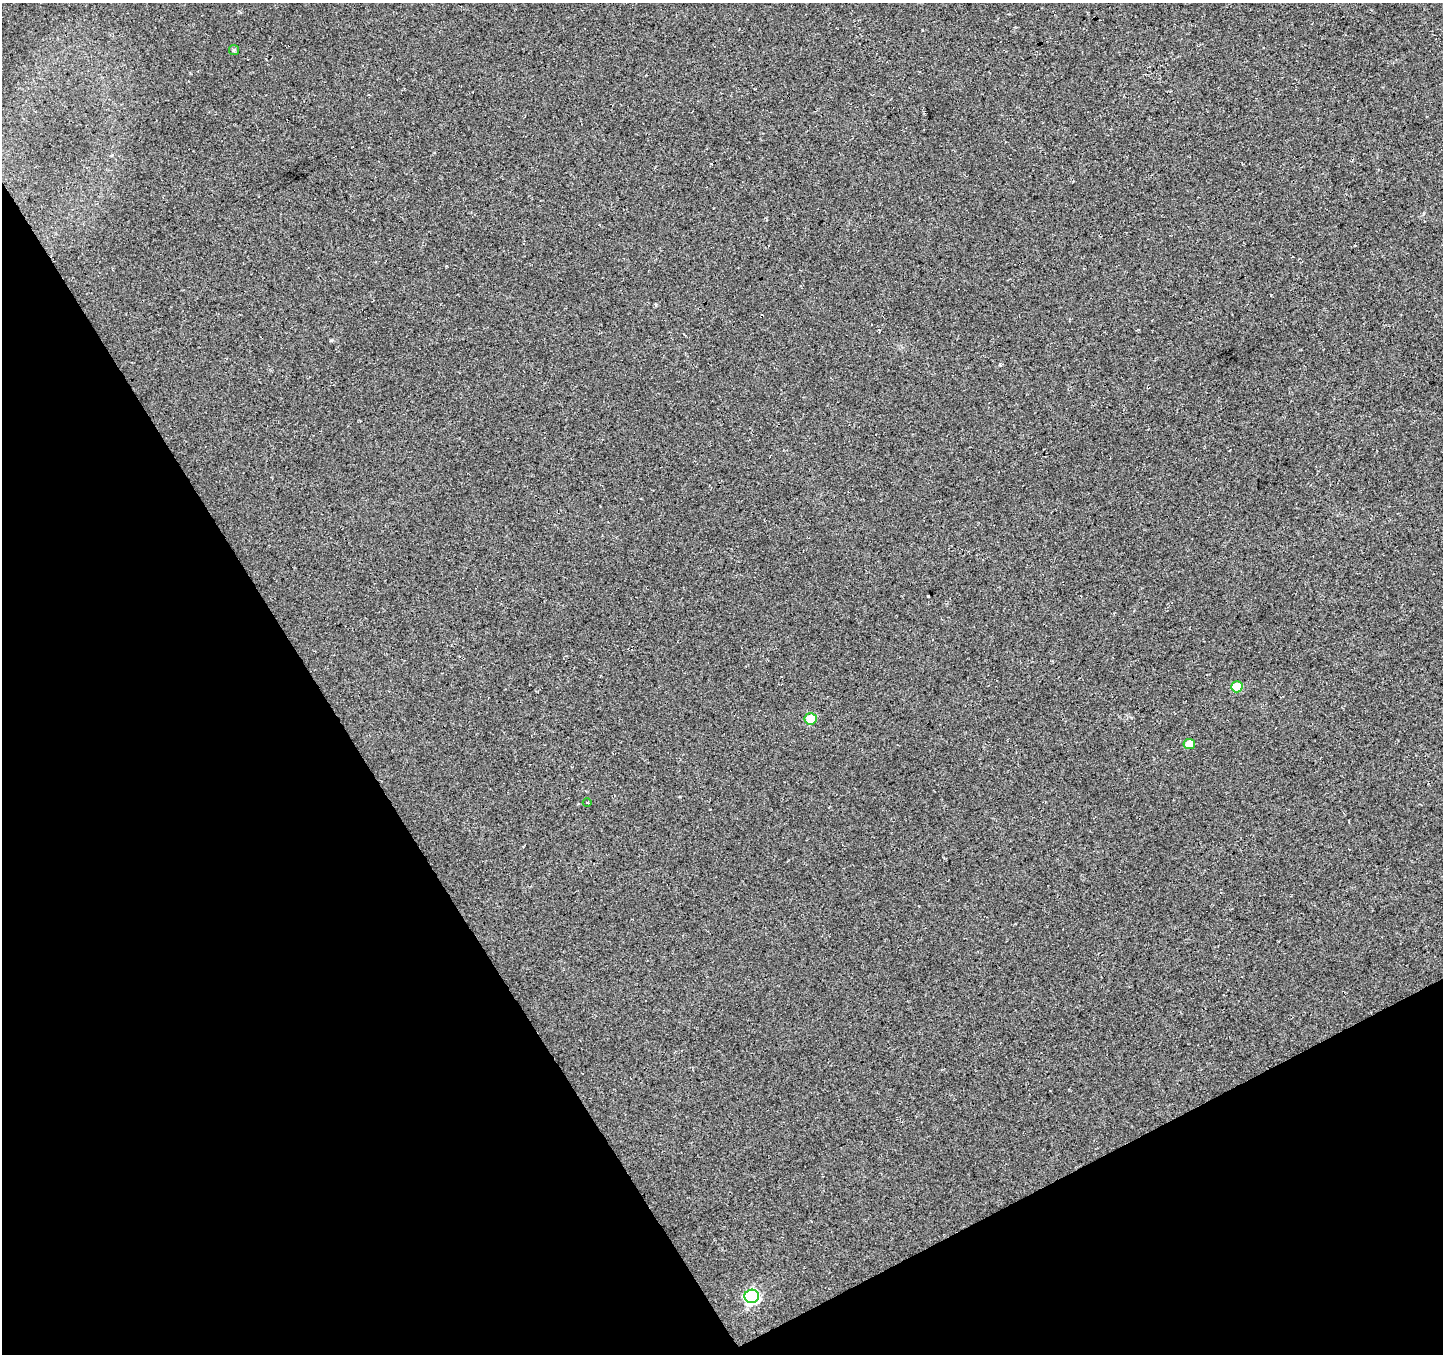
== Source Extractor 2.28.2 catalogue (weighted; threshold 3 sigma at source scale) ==
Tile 14 of 4 x 4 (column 2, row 4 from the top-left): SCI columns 1497-2937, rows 196-1547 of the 5871 x 5740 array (HDU 1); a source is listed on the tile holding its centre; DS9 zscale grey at full resolution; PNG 1445 x 1356 px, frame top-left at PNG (2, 3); each listed source drawn as its Kron ellipse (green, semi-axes under 4 px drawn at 4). Shown black and unused: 29% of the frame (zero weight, under 3 of 4 exposures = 5% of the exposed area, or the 3 px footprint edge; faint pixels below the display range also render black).
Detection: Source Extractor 2.28.2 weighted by HDU 2 'WHT'; one run over the whole footprint, this tile lists its part. Background 0.0524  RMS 0.0082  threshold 0.0367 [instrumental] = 3 sigma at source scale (4.5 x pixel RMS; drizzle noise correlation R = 1.50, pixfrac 1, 0.0396/0.0396 arcsec/px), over >= 5 px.
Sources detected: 7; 1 cosmic-ray / hot-pixel residue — neither listed nor drawn; the other 6 listed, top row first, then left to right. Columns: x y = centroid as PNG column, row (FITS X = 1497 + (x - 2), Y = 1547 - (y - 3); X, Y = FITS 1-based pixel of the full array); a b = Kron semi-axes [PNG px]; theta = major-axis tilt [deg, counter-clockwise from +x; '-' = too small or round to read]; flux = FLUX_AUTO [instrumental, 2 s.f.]
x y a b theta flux
234 50 5 5 - 1.4
1237 687 6 5 - 18
811 719 6 5 - 26
1189 744 5 5 - 11
587 803 4 3 - 0.71
752 1296 7 7 - 120